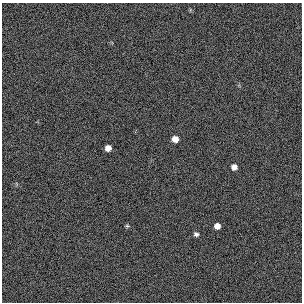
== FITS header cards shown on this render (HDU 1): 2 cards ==
NAXIS1  =                  300 / length of original image axis
NAXIS2  =                  300 / length of original image axis

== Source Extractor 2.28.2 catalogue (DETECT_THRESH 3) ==
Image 300 x 300 px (HDU 1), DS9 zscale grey, 1 PNG px = 1 image px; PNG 304 x 304 px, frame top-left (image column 1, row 300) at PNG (2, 3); no overlay
Background 384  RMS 66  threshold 199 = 3 sigma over >= 5 px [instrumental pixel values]
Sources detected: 6; all 6 listed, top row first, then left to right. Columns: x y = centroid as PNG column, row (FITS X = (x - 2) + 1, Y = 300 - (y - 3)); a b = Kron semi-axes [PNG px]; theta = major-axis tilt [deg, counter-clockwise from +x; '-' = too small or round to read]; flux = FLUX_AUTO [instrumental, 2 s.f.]
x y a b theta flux
175 139 6 6 - 33000
108 148 6 5 - 28000
234 167 5 5 - 26000
127 226 5 4 - 5800
217 226 6 5 - 25000
196 234 6 5 - 12000